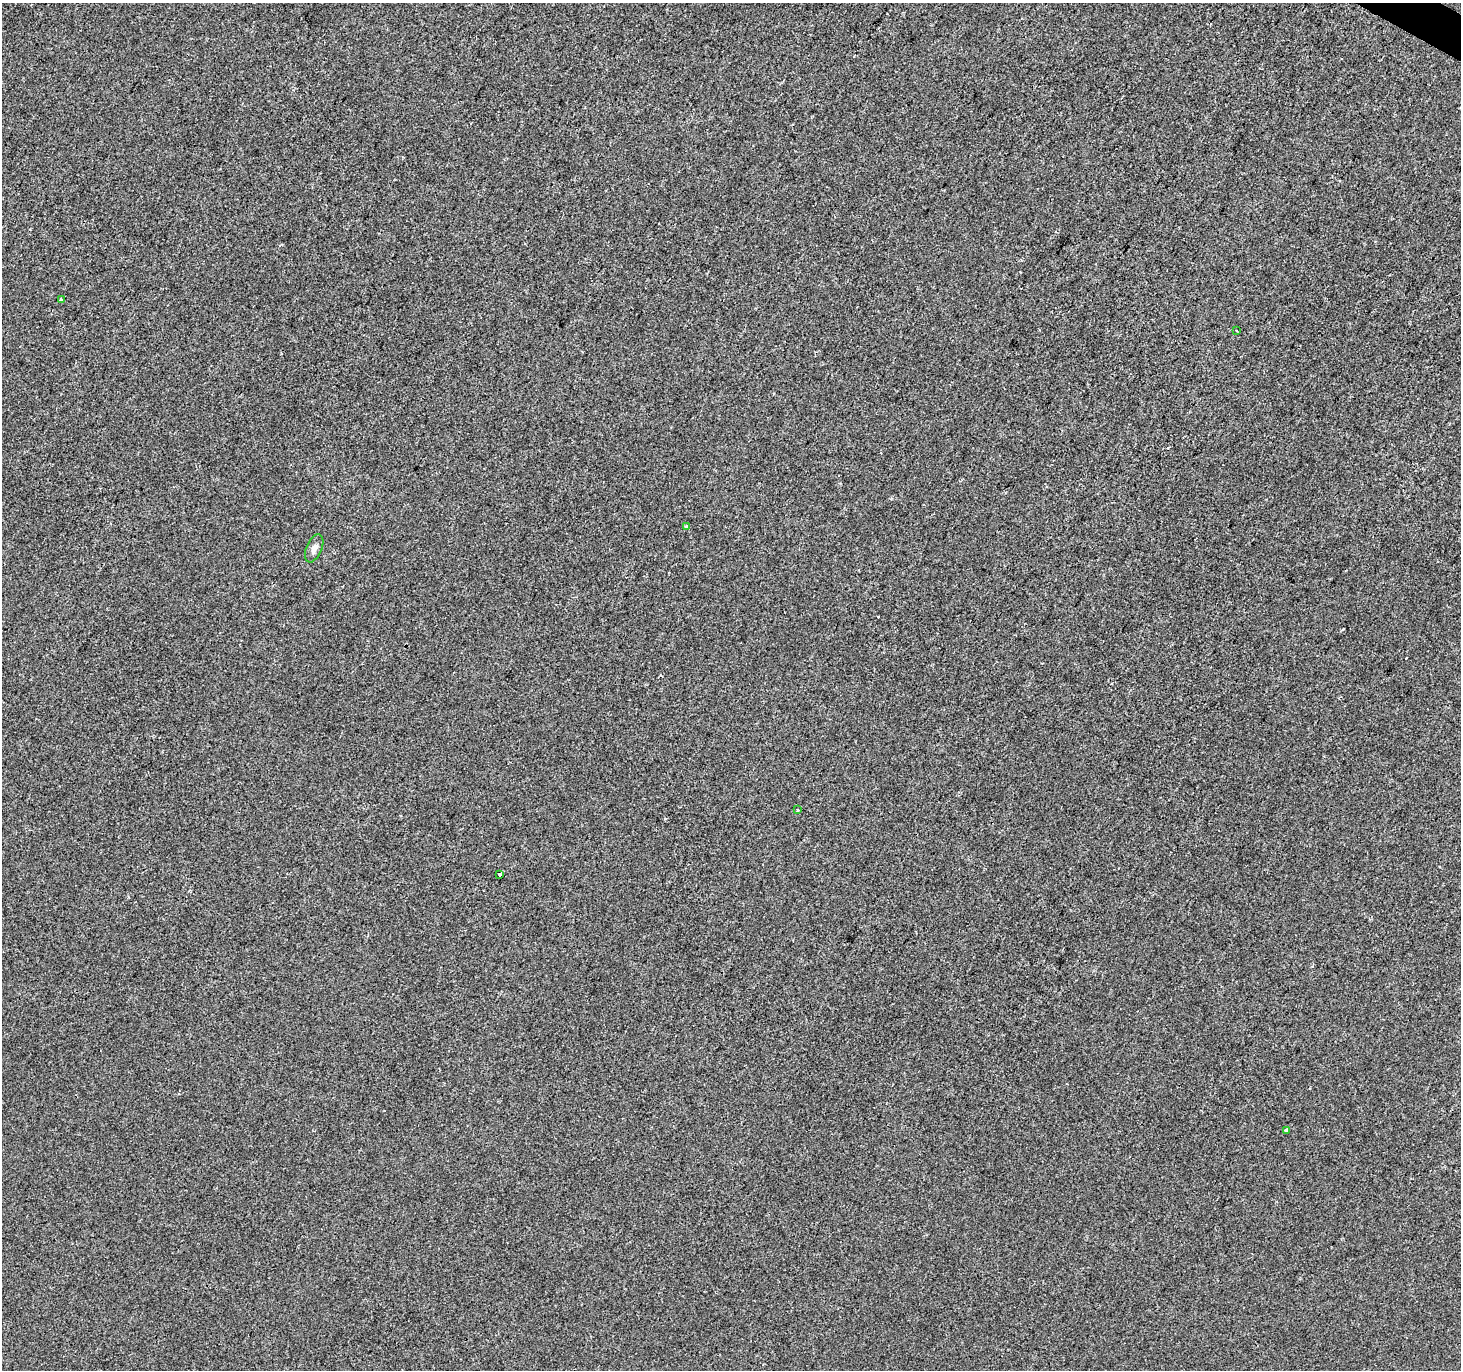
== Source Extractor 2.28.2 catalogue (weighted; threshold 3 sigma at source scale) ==
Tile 10 of 4 x 4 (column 2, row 3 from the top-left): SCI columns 1467-2925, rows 1628-2995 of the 5844 x 5924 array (HDU 1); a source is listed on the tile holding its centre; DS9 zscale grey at full resolution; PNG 1463 x 1372 px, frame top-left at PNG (2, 3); each listed source drawn as its Kron ellipse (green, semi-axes under 4 px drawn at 4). Shown black and unused: <1% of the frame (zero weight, under 2 of 3 exposures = <1% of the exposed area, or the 3 px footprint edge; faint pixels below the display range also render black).
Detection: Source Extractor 2.28.2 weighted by HDU 2 'WHT'; one run over the whole footprint, this tile lists its part. Background -5.35e-04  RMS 0.0042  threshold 0.019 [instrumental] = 3 sigma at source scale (4.5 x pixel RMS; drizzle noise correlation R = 1.50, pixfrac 1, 0.0396/0.0396 arcsec/px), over >= 5 px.
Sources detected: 10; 3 cosmic-ray / hot-pixel residue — neither listed nor drawn; the other 7 listed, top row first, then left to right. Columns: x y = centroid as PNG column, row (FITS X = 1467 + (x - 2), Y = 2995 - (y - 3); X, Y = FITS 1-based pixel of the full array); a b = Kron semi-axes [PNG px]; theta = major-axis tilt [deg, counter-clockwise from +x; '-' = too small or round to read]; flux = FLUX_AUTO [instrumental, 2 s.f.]
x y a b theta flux
61 300 4 3 - 0.72
1236 330 3 2 - 0.46
687 527 3 3 - 3.8
314 548 15 7 67 2.4
798 810 3 3 - 0.56
500 874 3 3 - 2.5
1286 1130 3 3 - 1.9